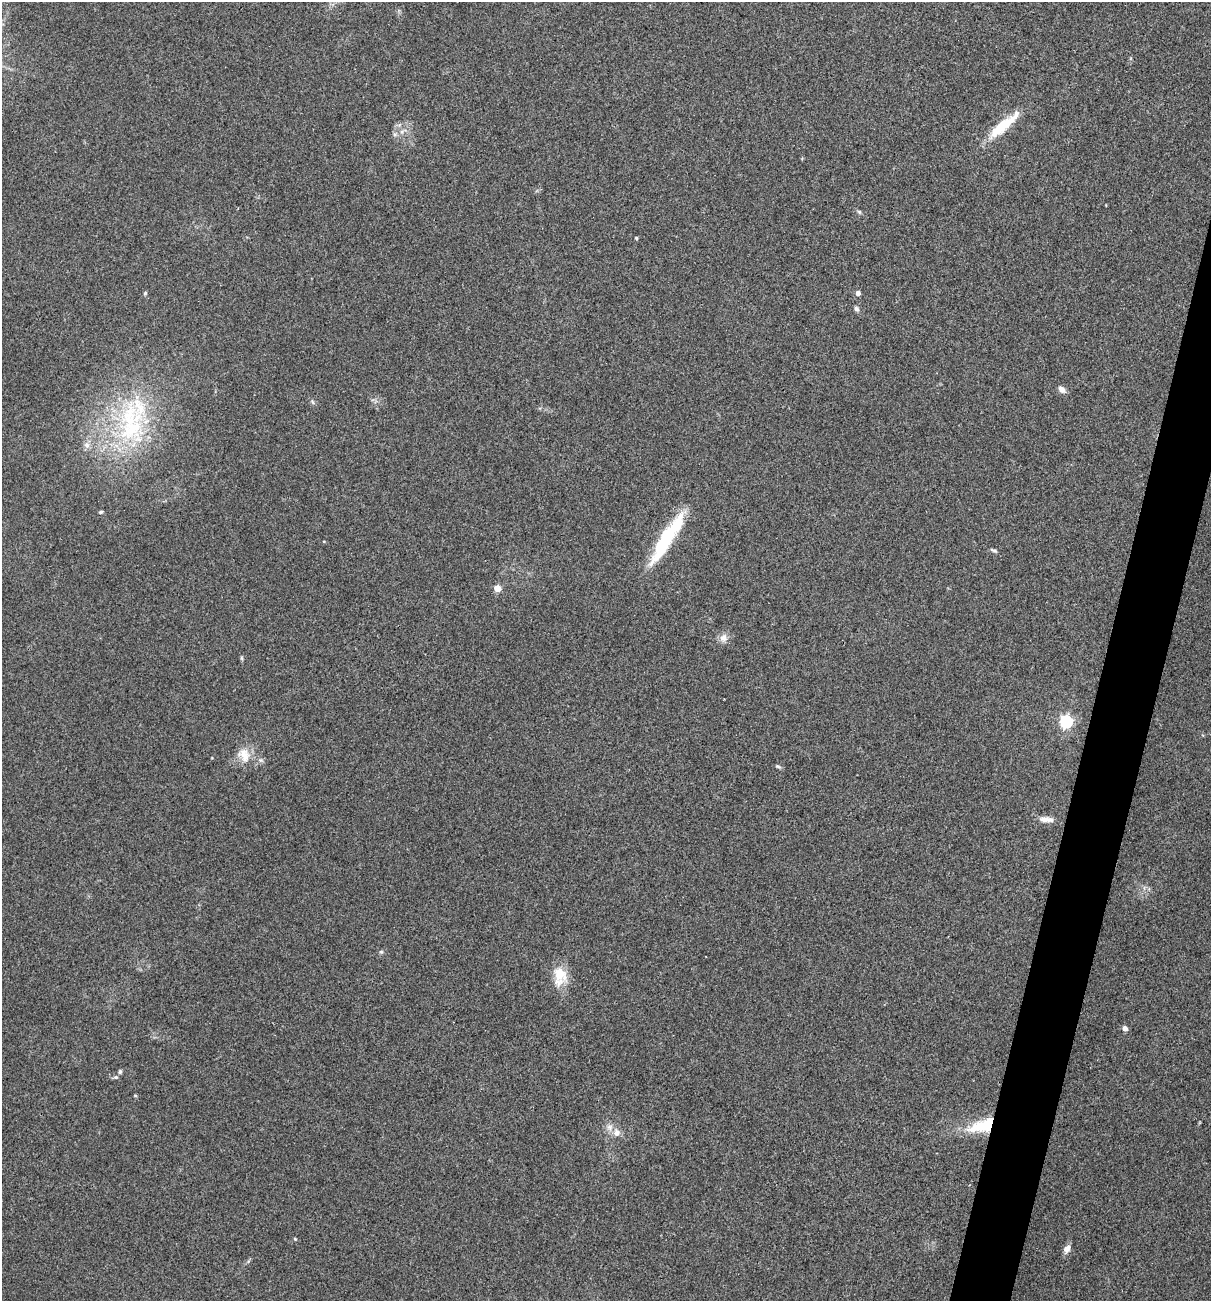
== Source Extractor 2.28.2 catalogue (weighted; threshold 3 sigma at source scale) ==
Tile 10 of 4 x 4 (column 2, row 3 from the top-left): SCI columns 1335-2543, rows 1301-2599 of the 5213 x 5200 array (HDU 1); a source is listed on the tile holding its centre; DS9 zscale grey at full resolution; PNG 1213 x 1303 px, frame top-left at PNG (2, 2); no overlay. Shown black and unused: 4% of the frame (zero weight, under 3 of 4 exposures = <1% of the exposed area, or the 3 px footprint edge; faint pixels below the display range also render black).
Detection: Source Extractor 2.28.2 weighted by HDU 2 'WHT'; one run over the whole footprint, this tile lists its part. Background 0.196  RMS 0.0078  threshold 0.0351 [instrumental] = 3 sigma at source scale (4.5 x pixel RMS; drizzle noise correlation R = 1.50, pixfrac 1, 0.05/0.05 arcsec/px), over >= 5 px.
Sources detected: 30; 1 inside a brighter object's white glare — not listed; the other 29 listed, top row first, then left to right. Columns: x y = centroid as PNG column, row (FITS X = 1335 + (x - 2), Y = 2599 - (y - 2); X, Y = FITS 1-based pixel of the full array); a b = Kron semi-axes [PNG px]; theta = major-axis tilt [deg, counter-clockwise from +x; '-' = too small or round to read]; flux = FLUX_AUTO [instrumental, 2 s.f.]
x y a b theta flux
1003 125 47 11 40 25
859 212 5 5 - 1.1
636 238 4 3 - 1.1
145 293 5 4 - 1.1
858 293 4 4 - 4
856 309 8 5 -51 1.8
1061 389 10 7 -43 3.4
131 427 56 35 72 100
87 445 10 6 -53 3.3
101 512 5 4 - 0.99
666 537 66 16 53 49
994 550 10 4 -25 1.5
497 588 5 4 - 16
723 638 11 10 - 4.6
241 658 6 4 -88 1
1066 722 6 6 - 120
244 755 21 14 -62 12
1045 819 14 7 -4 6
381 952 6 4 18 1
560 976 27 17 88 17
1125 1028 5 5 - 3.5
120 1072 6 5 - 1.3
116 1077 6 5 - 1.3
135 1095 5 3 - 0.7
982 1126 34 14 18 31
609 1127 8 6 -1 3.2
617 1133 9 9 - 4.6
295 1239 4 3 - 0.74
1067 1249 9 7 55 4.2
Overlapping masked pixels (flux is a lower limit): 1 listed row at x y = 982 1126
Unlisted compact peaks at least as high as the median listed source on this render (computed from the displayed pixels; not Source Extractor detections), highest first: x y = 777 766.